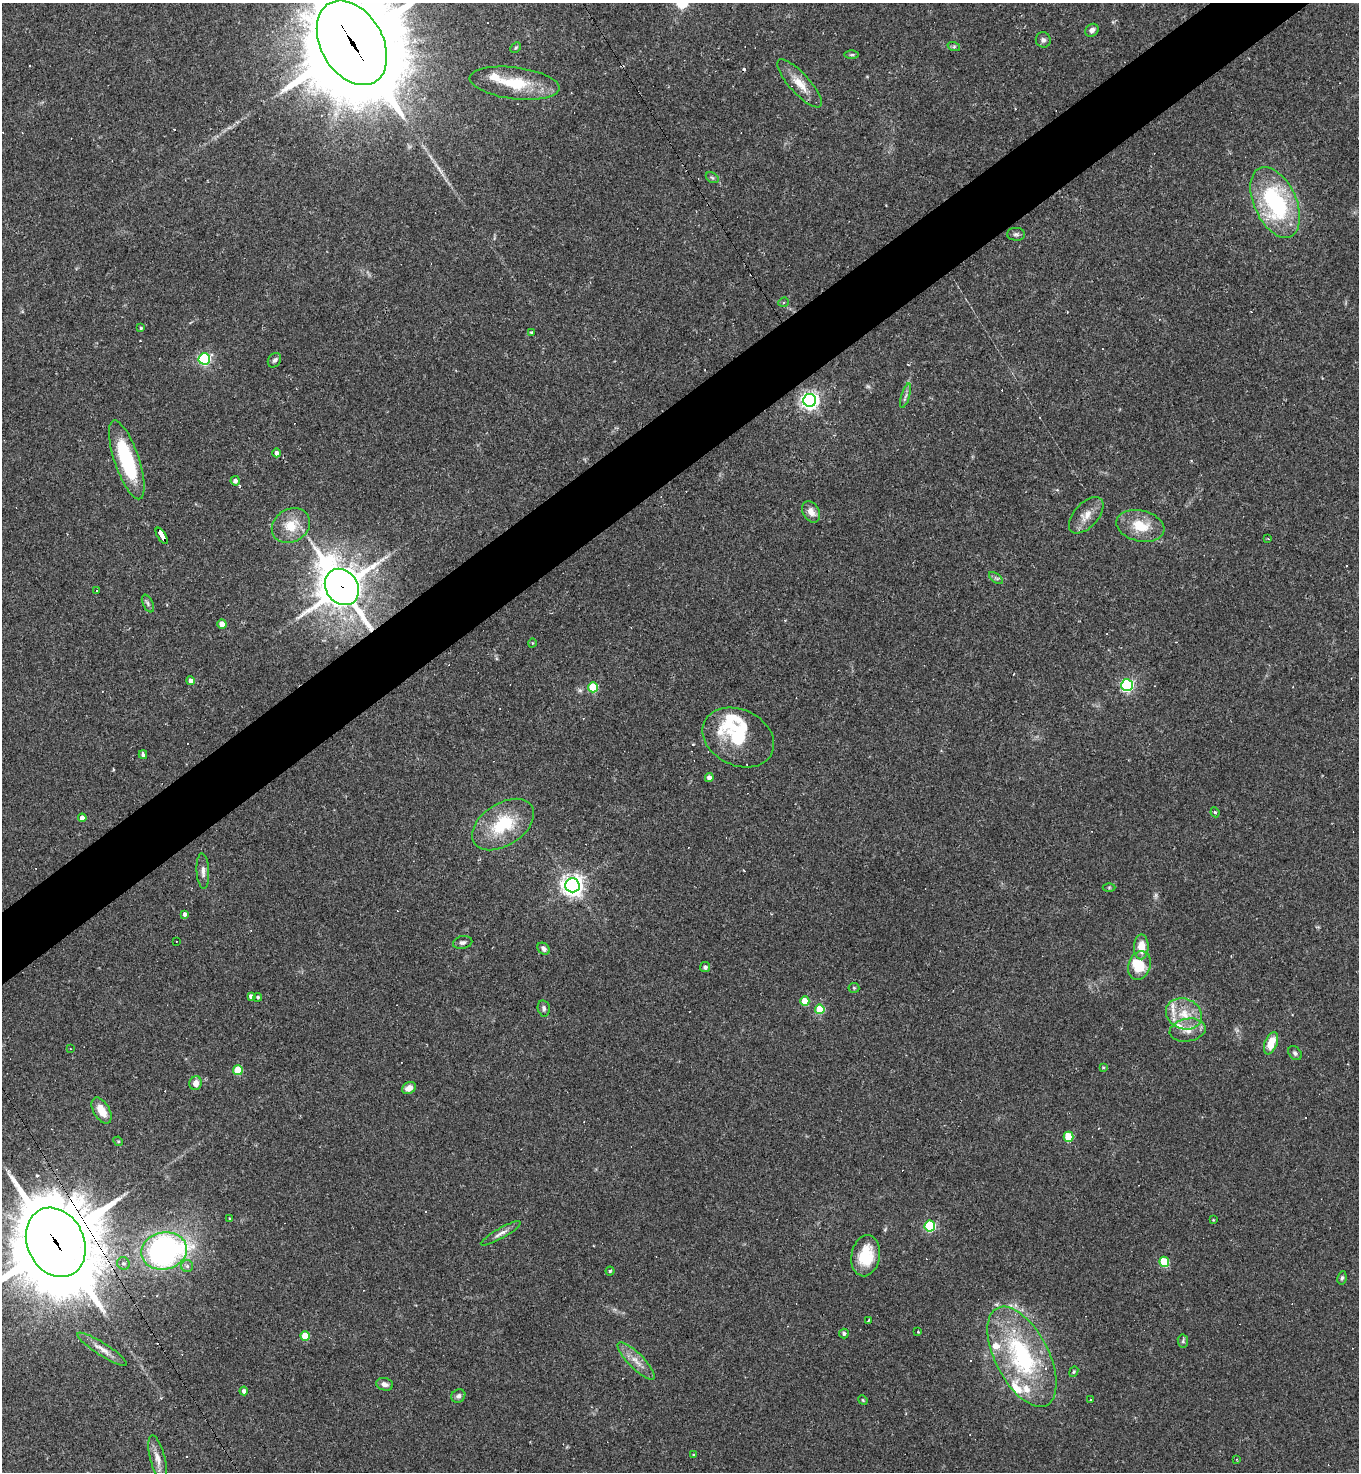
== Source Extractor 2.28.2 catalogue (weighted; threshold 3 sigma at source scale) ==
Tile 10 of 4 x 4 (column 2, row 3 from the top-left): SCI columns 1650-3006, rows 1471-2940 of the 5875 x 5880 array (HDU 1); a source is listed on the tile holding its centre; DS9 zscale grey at full resolution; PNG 1361 x 1474 px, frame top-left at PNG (2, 3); each listed source drawn as its Kron ellipse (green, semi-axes under 4 px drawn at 4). Shown black and unused: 5% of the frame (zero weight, under 2 of 3 exposures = <1% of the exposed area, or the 3 px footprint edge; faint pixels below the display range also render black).
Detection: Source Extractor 2.28.2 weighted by HDU 2 'WHT'; one run over the whole footprint, this tile lists its part. Background 0.0409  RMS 0.0046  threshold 0.0207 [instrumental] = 3 sigma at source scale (4.5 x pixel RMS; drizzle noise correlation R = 1.50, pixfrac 1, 0.05/0.05 arcsec/px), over >= 5 px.
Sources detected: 148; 2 too faint to see at this stretch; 1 inside a brighter object's white glare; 35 cosmic-ray / hot-pixel residue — neither listed nor drawn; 11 inside a brighter listed object's ellipse — not listed separately; the other 99 listed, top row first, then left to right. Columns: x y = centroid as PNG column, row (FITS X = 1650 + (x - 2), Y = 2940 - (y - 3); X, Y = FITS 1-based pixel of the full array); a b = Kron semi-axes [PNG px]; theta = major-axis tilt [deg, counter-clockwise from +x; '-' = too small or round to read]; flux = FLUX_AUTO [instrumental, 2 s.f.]
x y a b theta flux
1092 30 7 6 - 2.1
1043 40 8 7 - 1.5
352 43 45 31 -60 9500
954 47 6 4 -18 0.75
516 48 6 4 45 0.61
852 55 7 3 0 0.62
515 83 45 16 -7 18
799 83 31 10 -48 7.5
712 178 7 5 -30 0.81
1275 202 38 21 -65 60
1016 234 9 6 0 1.2
783 302 5 4 - 0.68
141 328 3 3 - 0.59
531 333 3 3 - 0.93
204 359 6 5 - 70
274 360 8 6 53 1.4
906 396 12 3 72 1.3
810 400 6 6 - 200
277 453 4 4 - 1.5
127 460 41 12 -71 37
235 481 4 4 - 1.8
811 512 11 8 -59 3.7
1086 515 22 12 48 5.6
291 526 20 16 30 11
1140 526 24 15 -13 13
162 536 9 4 -59 53
1268 539 4 2 - 0.32
996 578 8 4 -36 0.92
342 587 19 16 -54 1200
96 591 3 3 - 3.9
148 604 9 5 -64 1.1
222 624 4 4 - 5.7
532 643 4 3 - 0.32
190 681 4 4 - 2.2
1127 685 6 6 - 80
593 687 5 5 - 20
738 737 37 28 -26 27
143 755 4 4 - 1.2
709 778 4 4 - 2.3
1215 812 5 4 - 0.74
82 818 4 4 - 3.6
503 825 34 21 33 24
203 871 18 6 -87 2.5
572 885 7 7 - 330
1109 887 6 4 0 0.64
185 914 4 4 - 1.5
176 941 2 2 - 0.3
463 942 10 6 11 1.5
1141 947 12 7 89 6.9
544 949 7 5 -46 1.7
1139 965 15 11 72 11
705 967 5 5 - 1.4
854 988 5 5 - 0.62
251 996 4 4 - 2
258 997 4 4 - 0.73
805 1001 5 4 - 11
544 1008 8 6 -79 1.2
820 1009 5 4 - 17
1184 1014 18 15 -22 10
1188 1030 18 11 10 5.1
1271 1043 12 6 69 10
70 1049 3 2 - 0.34
1295 1053 8 6 -46 1.1
1103 1068 4 3 - 0.47
238 1070 5 4 - 15
196 1083 7 6 - 3.5
409 1088 7 5 28 3.2
102 1111 14 8 -60 7.2
1068 1137 5 5 - 20
118 1141 5 4 - 0.5
230 1219 3 3 - 0.62
1213 1220 3 2 - 0.35
930 1226 5 5 - 39
501 1233 22 5 29 2.4
56 1242 36 28 -64 5900
164 1251 23 18 12 160
866 1256 21 14 79 16
1164 1262 5 5 - 23
123 1263 6 6 - 1.2
187 1266 6 6 - 1.2
610 1271 4 4 - 0.58
1342 1278 7 4 81 0.97
868 1320 4 3 - 0.62
918 1332 3 2 - 0.49
844 1334 5 5 - 1.2
305 1336 4 4 - 11
1183 1341 7 5 -81 0.88
102 1349 29 6 -33 3.6
1022 1357 55 27 -63 63
636 1361 25 7 -45 5.3
1074 1372 5 4 - 0.55
385 1384 8 6 -14 2.1
244 1391 4 4 - 1.6
458 1396 7 6 - 1.4
1090 1399 3 2 - 0.51
863 1400 5 4 - 0.5
694 1455 3 3 - 0.68
158 1459 24 7 -76 4.2
1237 1459 4 2 - 0.39
Overlapping masked pixels (flux is a lower limit): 4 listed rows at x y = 352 43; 162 536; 342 587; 56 1242
Isophote crosses this tile's border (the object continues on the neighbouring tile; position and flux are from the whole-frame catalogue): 2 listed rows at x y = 352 43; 56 1242